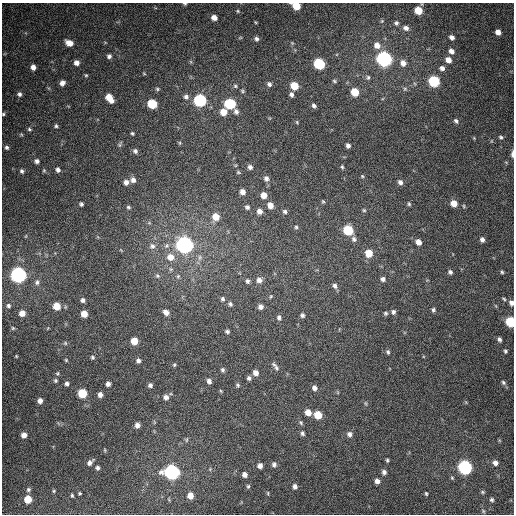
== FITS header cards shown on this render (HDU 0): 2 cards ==
NAXIS1  =                  512
NAXIS2  =                  512

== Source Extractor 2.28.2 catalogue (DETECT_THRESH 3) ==
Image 512 x 512 px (HDU 0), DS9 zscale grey, 1 PNG px = 1 image px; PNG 516 x 516 px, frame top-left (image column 1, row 512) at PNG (2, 3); no overlay
Background 380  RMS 9.6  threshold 28.8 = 3 sigma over >= 5 px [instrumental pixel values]
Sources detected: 192; all 192 listed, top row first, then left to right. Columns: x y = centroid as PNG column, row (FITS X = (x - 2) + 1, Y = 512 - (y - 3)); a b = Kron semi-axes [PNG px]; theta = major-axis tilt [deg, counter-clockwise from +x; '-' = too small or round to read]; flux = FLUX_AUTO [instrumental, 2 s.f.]
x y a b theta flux
185 4 5 4 - 880
296 6 6 5 - 15000
418 10 5 5 - 15000
238 11 6 5 - 950
214 18 6 5 - 4600
382 21 5 4 - 710
255 22 5 3 - 640
396 23 5 5 - 1300
406 28 7 5 -28 2600
498 32 5 5 - 4500
452 37 5 4 - 2500
240 38 6 3 19 630
256 39 6 6 - 1800
69 43 7 5 -24 6100
292 43 5 5 - 730
377 45 7 7 - 5300
451 51 6 5 - 3100
109 56 5 5 - 1800
384 59 7 6 - 240000
448 60 6 5 - 5100
76 63 5 5 - 3200
403 63 7 6 - 3700
319 64 6 6 - 56000
33 67 6 5 - 3500
442 68 5 5 - 2400
144 74 5 3 - 630
86 75 4 4 - 740
368 77 7 5 75 1200
334 81 6 4 -28 900
434 81 6 6 - 60000
62 83 6 5 - 2900
269 84 5 5 - 1600
235 86 5 4 - 850
294 86 6 5 - 14000
157 89 6 4 -3 1000
405 89 6 5 - 1100
242 91 5 4 - 800
355 92 6 5 - 15000
19 94 7 6 - 1900
291 94 4 4 - 1700
186 97 8 7 - 2300
109 98 9 5 -53 10000
200 100 6 6 - 100000
152 104 6 6 - 29000
230 104 8 6 -5 39000
314 106 5 4 - 1500
223 112 6 5 - 9400
236 112 7 5 -58 2200
3 114 4 4 - 860
456 121 6 5 - 1500
297 122 6 4 -88 630
56 126 5 4 - 1100
29 129 6 4 -16 1000
132 133 5 4 - 870
501 137 6 5 - 1300
474 138 4 4 - 510
180 143 6 4 89 720
120 144 10 4 67 1100
348 146 4 4 - 2100
7 147 5 4 - 1300
135 151 6 5 - 1700
512 154 8 3 87 2200
37 161 5 5 - 1900
250 167 6 5 - 2200
342 167 5 3 - 930
44 170 5 4 - 700
58 170 5 4 - 1900
22 171 5 4 - 1300
238 172 6 4 -27 880
362 176 4 4 - 700
266 178 7 6 - 2600
133 180 7 6 - 2900
126 182 6 6 - 3200
400 182 6 5 - 2300
242 192 6 5 - 3800
264 195 6 6 - 5700
323 201 5 4 - 820
454 203 6 5 - 8000
81 204 4 4 - 1300
409 204 6 4 -75 920
270 205 6 5 - 5400
128 207 6 4 -16 1100
247 207 6 6 - 1600
364 210 5 4 - 850
259 211 6 6 - 3600
285 211 6 5 - 1500
215 217 7 7 - 8100
296 227 5 5 - 1100
348 230 6 6 - 33000
26 236 5 3 - 520
354 239 8 6 -53 2000
482 239 5 4 - 2200
418 242 6 5 - 4700
184 245 7 7 - 340000
152 246 8 8 - 2900
369 253 6 6 - 12000
170 257 9 9 - 6600
450 272 6 5 - 1600
502 272 4 4 - 910
18 275 7 7 - 280000
157 276 7 5 -43 1300
178 276 6 5 - 1100
383 279 6 5 - 2000
259 280 7 7 - 3300
247 281 7 5 -69 1600
37 282 8 7 - 2400
335 286 7 6 - 2000
271 296 6 3 59 700
223 299 5 5 - 1300
504 299 6 3 -33 840
83 300 6 6 - 2000
511 303 6 5 - 2400
230 304 7 6 - 1500
8 306 7 6 - 1700
57 306 6 6 - 11000
260 307 6 6 - 2800
433 310 5 4 - 1300
166 312 6 5 - 3500
393 312 6 5 - 1800
22 313 6 6 - 5700
386 313 5 5 - 1100
84 314 6 5 - 7500
302 315 5 5 - 1500
279 317 6 5 - 1800
510 322 6 5 - 43000
13 328 6 5 - 860
48 328 5 3 - 490
227 331 5 4 - 1300
499 339 6 4 -61 1700
134 341 5 5 - 10000
65 343 6 5 - 1000
505 351 4 4 - 1000
388 352 5 4 - 1200
16 356 4 3 - 570
92 357 6 5 - 1200
66 360 4 4 - 700
138 361 5 5 - 2000
174 365 5 4 - 790
274 365 7 5 -37 1400
276 368 8 5 -64 1500
223 370 5 4 - 1200
57 373 6 4 69 880
256 373 6 5 - 3800
249 378 5 5 - 1500
55 380 5 5 - 1100
209 381 5 5 - 2200
503 382 6 5 - 1300
67 384 5 5 - 1700
108 384 5 4 - 2300
150 385 5 5 - 1800
238 385 6 4 -55 990
314 388 6 6 - 2600
221 391 5 3 - 620
82 393 6 6 - 24000
100 395 6 5 - 2800
166 397 6 6 - 2600
40 401 5 4 - 2900
365 403 6 3 -71 780
308 412 6 5 - 5900
318 415 6 5 - 15000
301 422 7 4 -50 1100
137 425 5 5 - 2900
302 433 5 4 - 1400
349 434 6 6 - 2600
24 435 5 5 - 4100
187 440 7 3 81 830
105 450 5 3 - 600
387 460 5 3 - 950
90 462 7 5 43 2400
495 463 6 6 - 2700
274 464 6 5 - 1800
260 466 5 4 - 3000
465 467 7 6 - 160000
97 468 5 4 - 1500
171 472 7 7 - 220000
384 472 5 5 - 2000
244 475 5 4 - 2600
452 478 5 4 - 810
377 481 5 4 - 3000
248 486 5 4 - 900
295 486 5 4 - 2400
28 490 6 6 - 1500
54 491 4 4 - 720
482 492 5 5 - 850
80 493 3 3 - 770
268 493 5 3 - 640
426 493 4 3 - 850
190 495 6 5 - 5500
72 496 5 3 - 900
28 499 6 6 - 13000
492 500 5 4 - 1200
483 511 6 3 -71 730
At the frame edge (FLAGS 8, measured only in part): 6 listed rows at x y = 185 4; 296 6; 3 114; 512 154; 511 303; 510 322